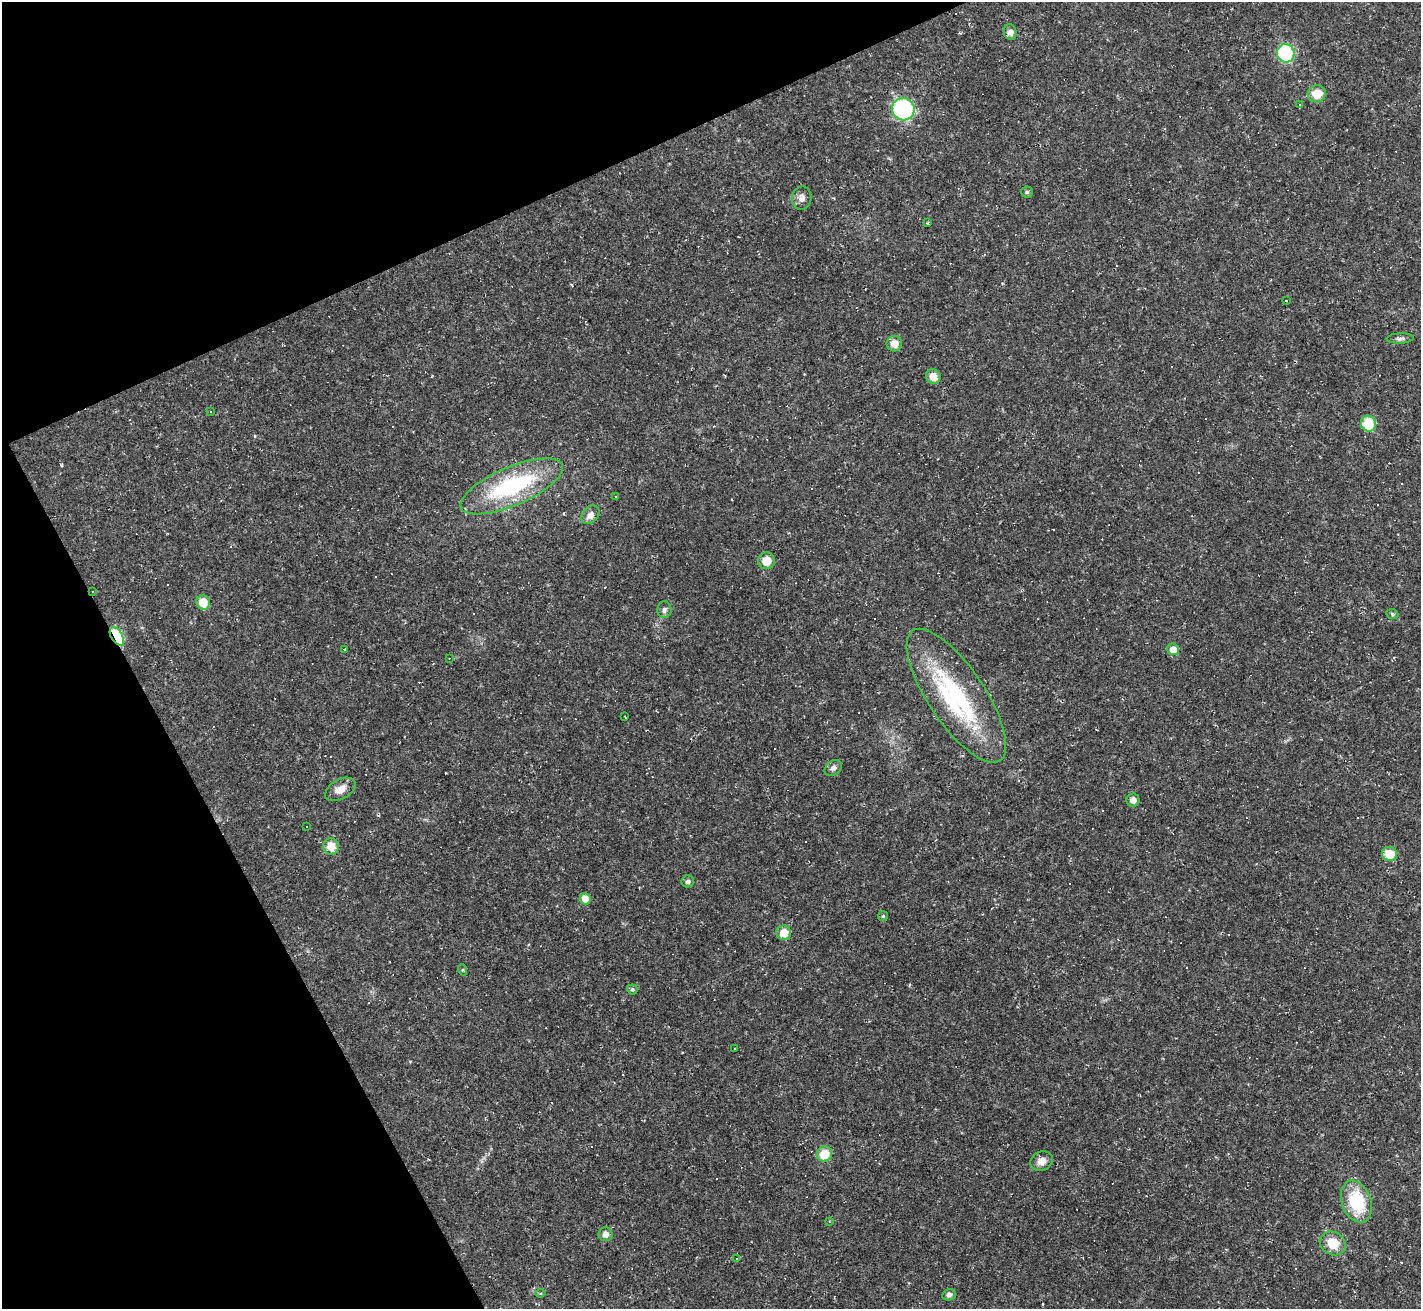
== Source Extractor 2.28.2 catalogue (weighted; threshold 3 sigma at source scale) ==
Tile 5 of 4 x 4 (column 1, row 2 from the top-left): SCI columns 1-1419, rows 2899-4205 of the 5675 x 5664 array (HDU 1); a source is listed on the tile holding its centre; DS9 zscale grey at full resolution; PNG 1423 x 1311 px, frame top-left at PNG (2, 2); each listed source drawn as its Kron ellipse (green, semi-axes under 4 px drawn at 4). Shown black and unused: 23% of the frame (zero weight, under 2 of 3 exposures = <1% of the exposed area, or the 3 px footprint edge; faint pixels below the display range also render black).
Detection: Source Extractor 2.28.2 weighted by HDU 2 'WHT'; one run over the whole footprint, this tile lists its part. Background 0.0411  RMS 0.0068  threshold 0.0304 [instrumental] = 3 sigma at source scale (4.5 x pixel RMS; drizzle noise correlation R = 1.50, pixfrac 1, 0.05/0.05 arcsec/px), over >= 5 px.
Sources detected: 96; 45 cosmic-ray / hot-pixel residue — neither listed nor drawn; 1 inside a brighter listed object's ellipse — not listed separately; the other 50 listed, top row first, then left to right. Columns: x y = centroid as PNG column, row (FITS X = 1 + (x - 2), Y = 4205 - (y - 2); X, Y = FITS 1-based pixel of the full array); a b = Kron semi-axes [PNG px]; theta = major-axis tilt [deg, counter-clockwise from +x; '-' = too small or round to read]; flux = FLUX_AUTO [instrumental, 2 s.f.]
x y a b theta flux
1010 32 8 6 -78 4.3
1286 53 9 8 - 56
1317 94 9 8 - 11
1300 104 3 3 - 1.3
903 109 11 11 - 79
1027 192 5 5 - 1.1
802 198 12 9 76 3.8
927 223 4 3 - 0.66
1286 301 3 3 - 2.2
1400 338 13 5 3 2
894 344 8 7 - 6.5
933 377 8 7 - 7
211 411 3 2 - 0.91
1368 424 8 7 - 21
512 486 55 19 23 72
616 496 3 2 - 0.5
590 515 10 7 47 4.4
766 561 8 8 - 9.2
92 591 3 2 - 0.45
203 602 7 7 - 13
664 610 8 7 - 2.2
1392 614 6 5 - 0.98
117 636 10 5 -59 37
344 649 3 3 - 3.4
1173 649 6 5 - 6.5
449 658 3 2 - 0.39
956 696 78 28 -56 90
625 716 3 3 - 1.1
833 768 9 7 38 2.3
340 789 16 9 29 6.4
1133 800 6 6 - 3.8
307 826 3 3 - 2.9
331 846 8 7 - 9.8
1390 854 7 7 - 12
688 881 6 6 - 1.9
585 899 6 5 - 8.2
883 916 5 5 - 0.87
784 933 7 7 - 9.8
463 970 6 3 -72 0.67
632 989 5 5 - 1.4
735 1048 3 3 - 8.5
824 1154 8 7 - 14
1042 1161 11 9 27 4.9
1356 1201 22 14 -70 33
829 1221 4 3 - 0.54
605 1234 7 7 - 3.8
1333 1243 13 11 -30 12
737 1259 3 2 - 0.42
541 1293 5 4 - 0.76
949 1295 7 5 15 2.2
Overlapping masked pixels (flux is a lower limit): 2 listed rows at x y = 92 591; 117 636